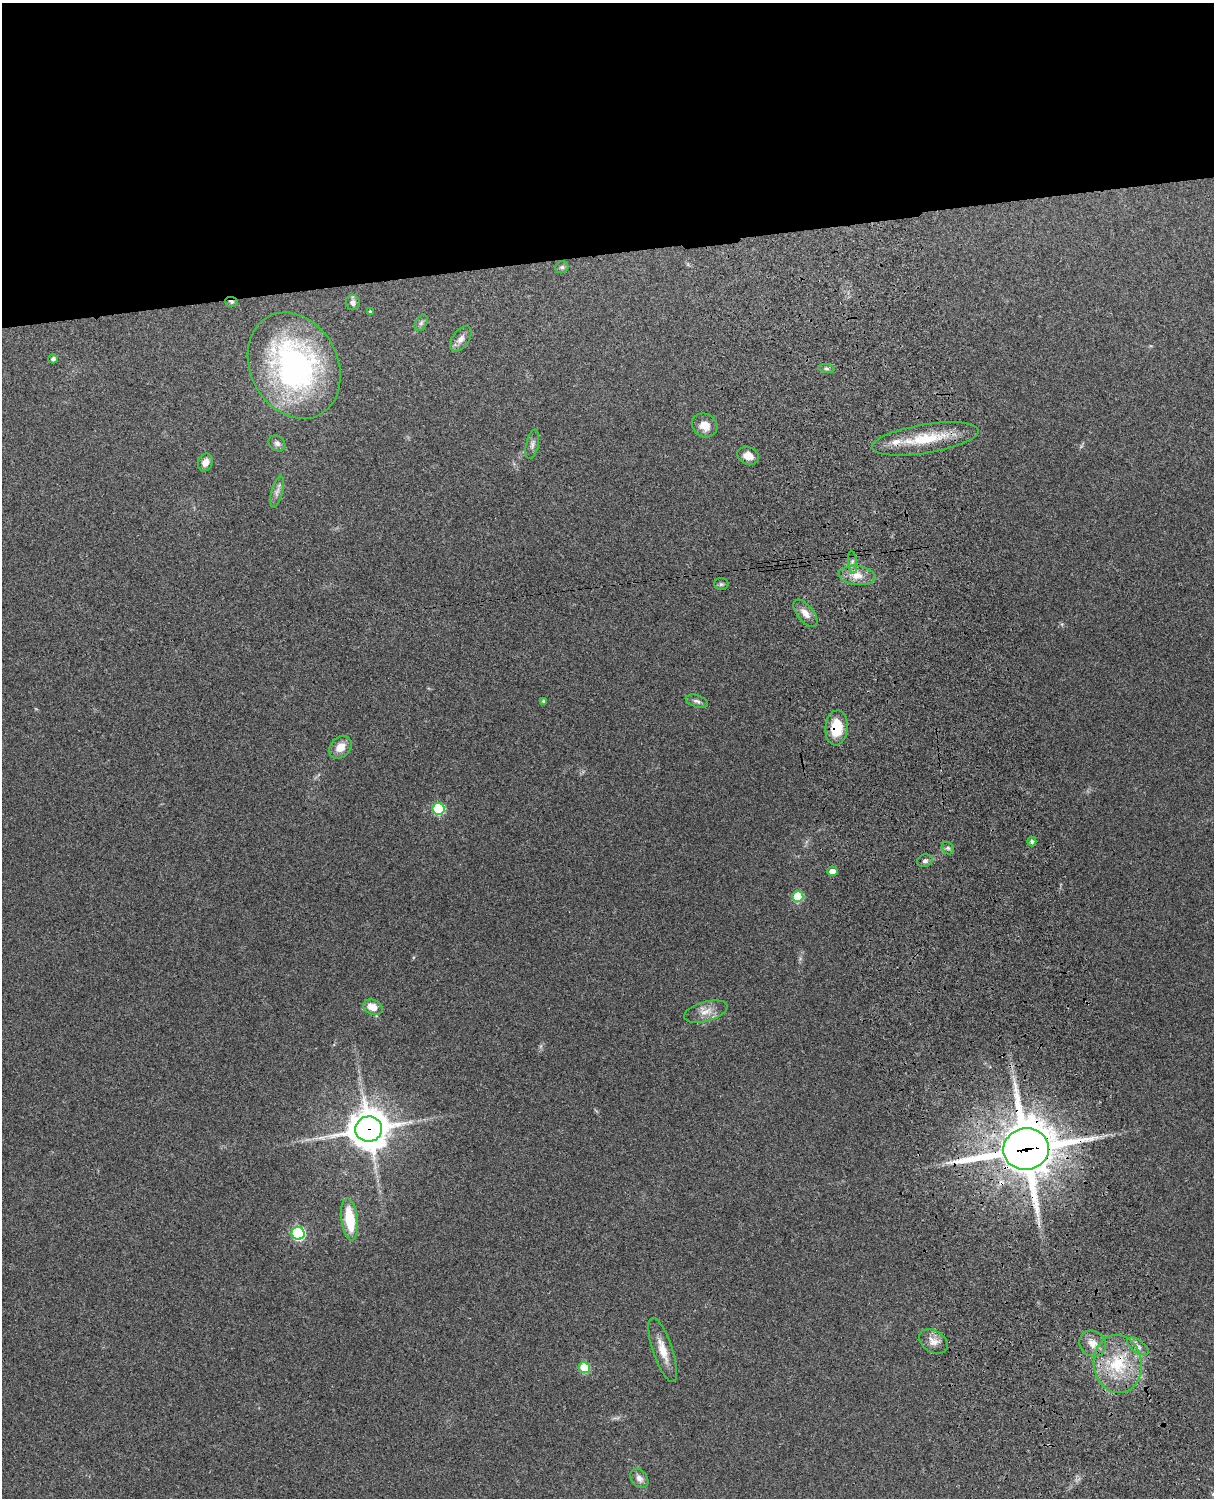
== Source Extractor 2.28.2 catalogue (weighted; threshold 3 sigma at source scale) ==
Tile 2 of 4 x 3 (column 2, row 1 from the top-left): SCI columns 1331-2542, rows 3154-4649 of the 5088 x 4925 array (HDU 1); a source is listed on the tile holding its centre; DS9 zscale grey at full resolution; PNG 1216 x 1500 px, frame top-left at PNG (2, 3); each listed source drawn as its Kron ellipse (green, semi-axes under 4 px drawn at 4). Shown black and unused: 17% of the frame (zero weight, under 3 of 4 exposures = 6% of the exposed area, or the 3 px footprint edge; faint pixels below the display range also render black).
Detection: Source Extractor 2.28.2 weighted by HDU 2 'WHT'; one run over the whole footprint, this tile lists its part. Background 0.279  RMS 0.0092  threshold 0.0413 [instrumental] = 3 sigma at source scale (4.5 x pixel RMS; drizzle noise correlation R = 1.50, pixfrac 1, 0.05/0.05 arcsec/px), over >= 5 px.
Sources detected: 44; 1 inside a brighter listed object's ellipse — not listed separately; the other 43 listed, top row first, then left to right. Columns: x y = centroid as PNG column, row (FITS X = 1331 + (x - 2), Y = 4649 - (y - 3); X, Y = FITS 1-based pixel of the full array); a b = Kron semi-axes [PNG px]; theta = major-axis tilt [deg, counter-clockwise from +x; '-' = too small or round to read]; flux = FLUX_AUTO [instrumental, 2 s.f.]
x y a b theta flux
562 267 6 6 - 2.1
231 302 6 5 - 1.7
353 302 7 7 - 4.1
370 311 3 3 - 0.85
421 323 9 5 59 2.3
461 339 14 8 54 6
53 359 5 4 - 2.6
294 366 55 43 -63 250
826 369 8 4 -8 2
705 425 13 11 -32 11
925 439 54 14 9 40
277 443 9 7 -41 3.3
532 444 15 6 77 3.6
748 456 11 8 -21 9
205 462 9 7 69 6.1
277 492 16 5 76 4.6
852 562 11 4 -85 3.3
857 575 19 9 -7 12
721 584 7 5 1 1.8
805 613 16 8 -50 8.1
544 701 4 4 - 1.8
697 701 11 6 -19 3.3
836 728 17 11 85 25
340 747 13 10 48 11
438 809 6 6 - 76
1032 841 5 4 - 2.4
948 848 7 5 -45 2
925 861 7 6 - 2.8
832 871 5 5 - 8.6
798 897 5 5 - 48
373 1007 10 7 -23 11
706 1012 22 10 15 10
369 1129 13 12 - 2400
1026 1149 23 21 11 4600
350 1219 21 8 -83 35
298 1233 6 6 - 130
933 1341 15 11 -32 8.6
1092 1343 14 12 -35 9.8
1138 1346 12 6 -37 4.6
663 1350 34 10 -72 15
1118 1364 29 24 -83 48
584 1368 5 5 - 37
639 1478 10 8 -51 4.9
Overlapping masked pixels (flux is a lower limit): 6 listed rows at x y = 231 302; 925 439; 836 728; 369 1129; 1026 1149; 1118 1364